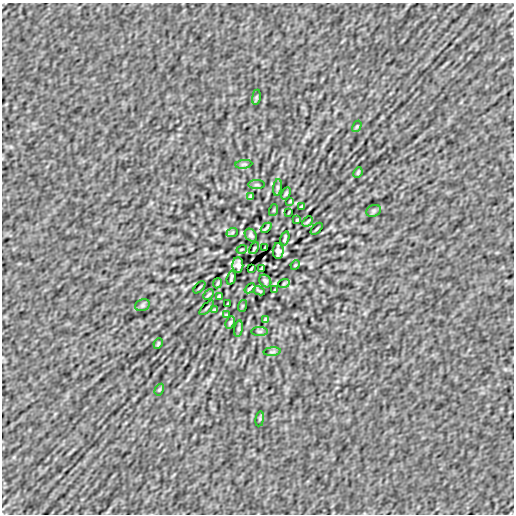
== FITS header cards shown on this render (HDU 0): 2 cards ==
NAXIS1  =                  512
NAXIS2  =                  512

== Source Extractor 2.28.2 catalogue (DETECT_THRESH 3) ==
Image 512 x 512 px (HDU 0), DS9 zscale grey, 1 PNG px = 1 image px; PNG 516 x 516 px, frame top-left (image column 1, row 512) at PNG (2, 3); each listed source drawn as its Kron ellipse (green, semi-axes under 4 px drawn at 4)
Background -3.50e-06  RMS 1.1e-04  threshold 3.22e-04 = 3 sigma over >= 5 px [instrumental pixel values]
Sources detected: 52; all 52 listed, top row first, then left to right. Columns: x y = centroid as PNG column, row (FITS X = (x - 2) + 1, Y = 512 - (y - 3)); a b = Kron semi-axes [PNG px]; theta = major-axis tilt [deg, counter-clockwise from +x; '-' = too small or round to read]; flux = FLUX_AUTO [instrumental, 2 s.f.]
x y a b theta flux
256 97 8 4 82 0.0077
357 126 6 3 58 0.0082
244 164 8 4 7 0.012
358 172 5 3 - 0.0087
257 185 8 4 0 0.011
277 187 8 4 82 0.012
286 193 6 4 63 0.011
251 196 4 3 - 0.01
290 201 3 2 - 0.0056
302 206 4 2 - 0.0084
274 210 6 3 71 0.0066
374 211 7 5 21 0.012
289 212 3 2 - 0.0042
297 220 3 2 - 0.0071
308 221 6 2 45 0.01
266 228 6 2 42 0.01
317 229 7 2 45 0.0083
232 233 6 3 20 0.0067
251 235 7 5 -50 0.016
285 238 7 2 75 0.012
265 247 4 2 - 0.0077
254 248 6 3 64 0.0088
242 249 5 3 - 0.0062
278 251 8 5 88 0.028
238 265 8 5 88 0.028
295 265 5 4 - 0.0063
262 268 4 2 - 0.0074
251 269 4 2 - 0.0077
231 278 7 2 75 0.012
265 281 7 5 -50 0.016
217 283 5 2 - 0.0072
284 283 6 3 20 0.0066
199 287 7 2 45 0.0081
250 288 6 2 42 0.01
275 290 3 2 - 0.0063
259 291 6 2 -25 0.0075
208 295 6 3 45 0.01
219 296 3 2 - 0.0071
227 304 3 2 - 0.0042
142 305 7 5 21 0.012
242 306 6 3 71 0.0066
207 308 9 2 45 0.0087
214 310 4 2 - 0.0085
226 315 3 2 - 0.0056
265 320 4 3 - 0.0099
230 323 6 4 63 0.011
239 329 8 4 82 0.012
259 331 8 4 0 0.011
158 344 5 3 - 0.009
272 352 9 3 5 0.0093
159 390 6 4 58 0.0082
260 419 8 4 82 0.0077